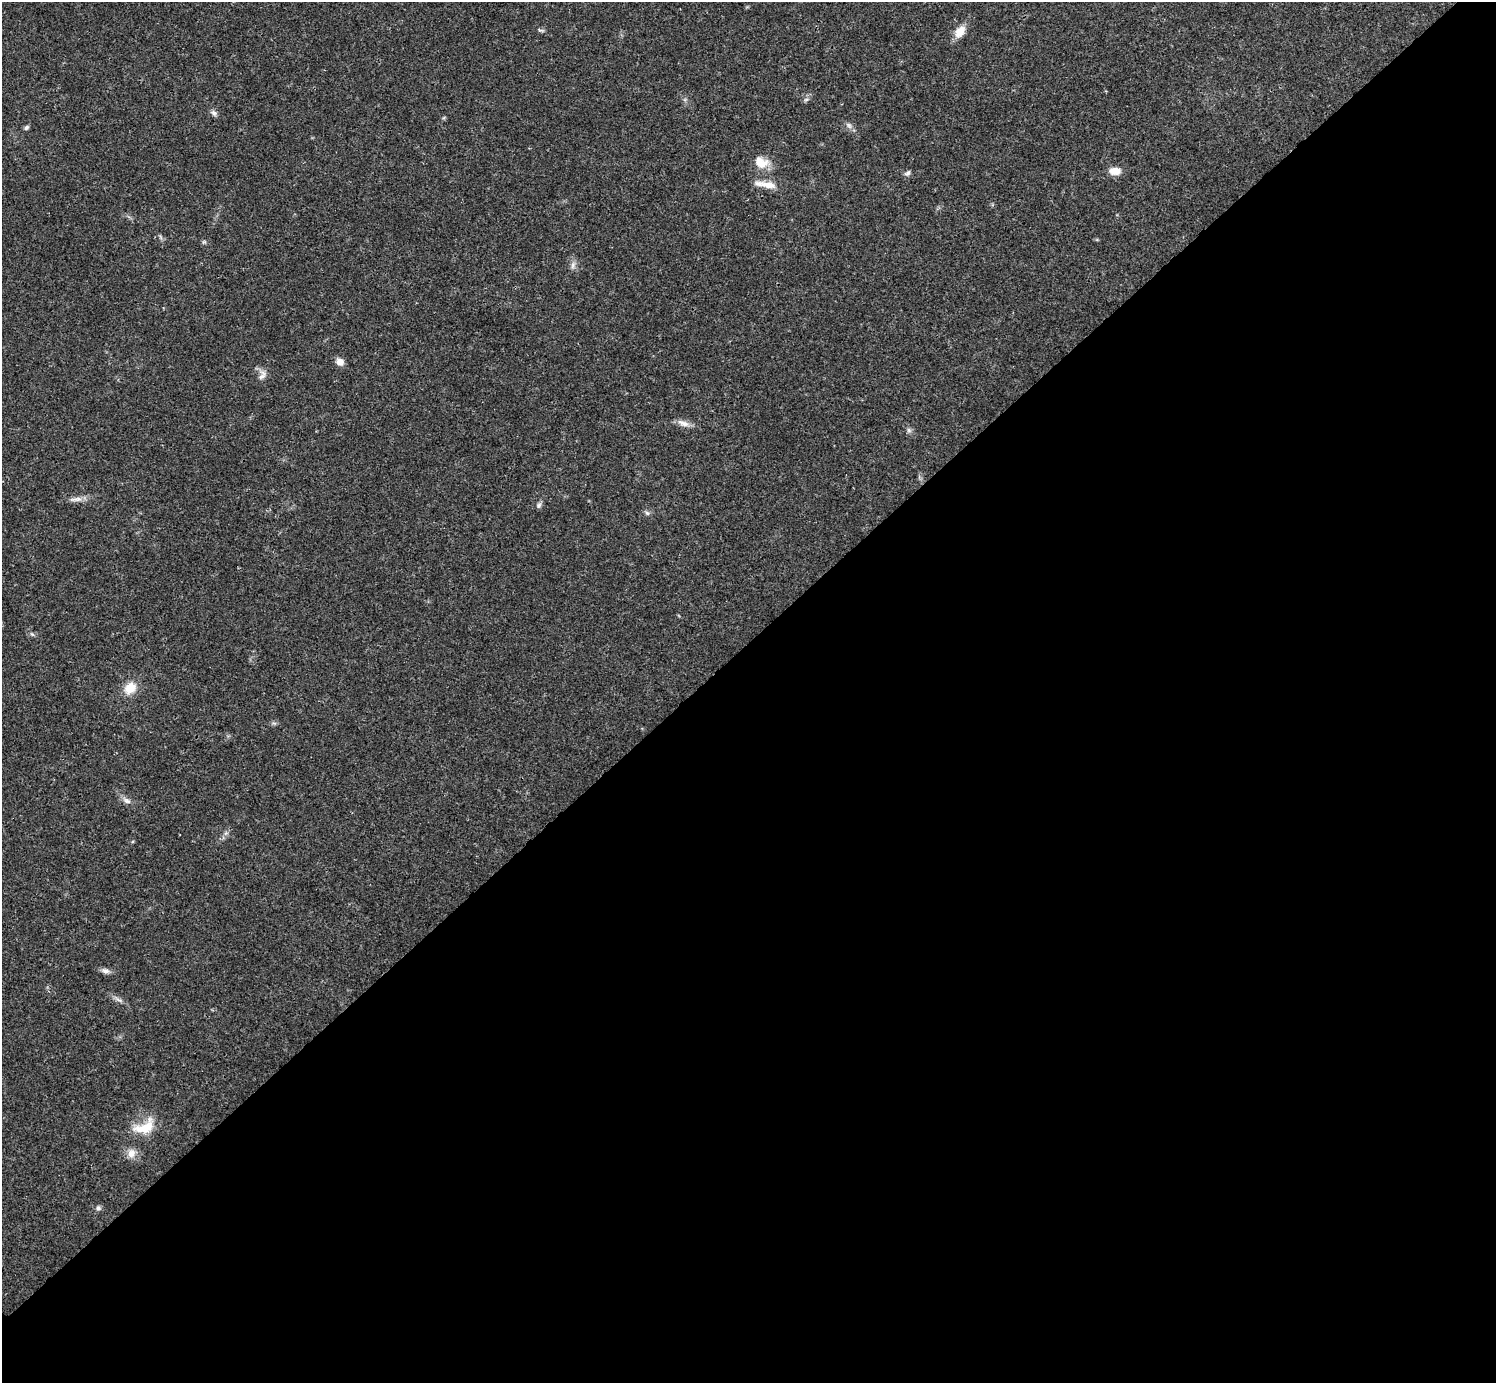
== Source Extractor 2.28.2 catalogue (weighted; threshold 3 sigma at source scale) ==
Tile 12 of 4 x 4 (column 4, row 3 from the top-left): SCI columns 4483-5976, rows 1540-2920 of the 5984 x 5984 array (HDU 1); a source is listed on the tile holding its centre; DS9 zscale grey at full resolution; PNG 1498 x 1385 px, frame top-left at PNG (2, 2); no overlay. Shown black and unused: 54% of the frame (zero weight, under 3 of 4 exposures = <1% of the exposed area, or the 3 px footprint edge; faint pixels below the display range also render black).
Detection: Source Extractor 2.28.2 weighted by HDU 2 'WHT'; one run over the whole footprint, this tile lists its part. Background 0.021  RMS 0.0022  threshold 0.00997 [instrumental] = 3 sigma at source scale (4.5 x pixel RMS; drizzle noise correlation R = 1.50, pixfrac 1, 0.05/0.05 arcsec/px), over >= 5 px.
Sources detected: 25; all 25 listed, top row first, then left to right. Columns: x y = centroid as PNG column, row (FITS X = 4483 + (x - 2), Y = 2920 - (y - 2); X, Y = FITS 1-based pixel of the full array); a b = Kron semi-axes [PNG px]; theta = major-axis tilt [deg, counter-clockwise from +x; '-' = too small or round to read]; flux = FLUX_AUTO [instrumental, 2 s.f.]
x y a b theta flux
960 31 16 10 54 2.7
806 99 7 4 19 0.39
214 113 9 7 -42 0.7
849 125 10 6 -45 0.8
26 127 7 5 44 0.45
761 162 19 14 -25 3.2
1115 171 14 9 0 2.4
908 173 9 6 41 0.58
768 185 24 9 -11 2.7
573 265 10 6 80 0.87
340 362 10 8 -38 1.4
262 375 15 9 68 1.3
683 423 18 7 -22 1.5
909 430 7 6 - 0.56
78 499 13 6 0 1.2
539 505 9 6 62 0.57
647 513 7 4 -44 0.45
32 634 6 4 -18 0.36
130 688 15 12 43 3.6
127 801 13 7 -28 1.1
105 971 12 7 -14 0.94
119 1000 12 4 -35 0.8
146 1127 30 18 36 5.7
131 1153 12 11 - 1.8
98 1208 6 6 - 0.55